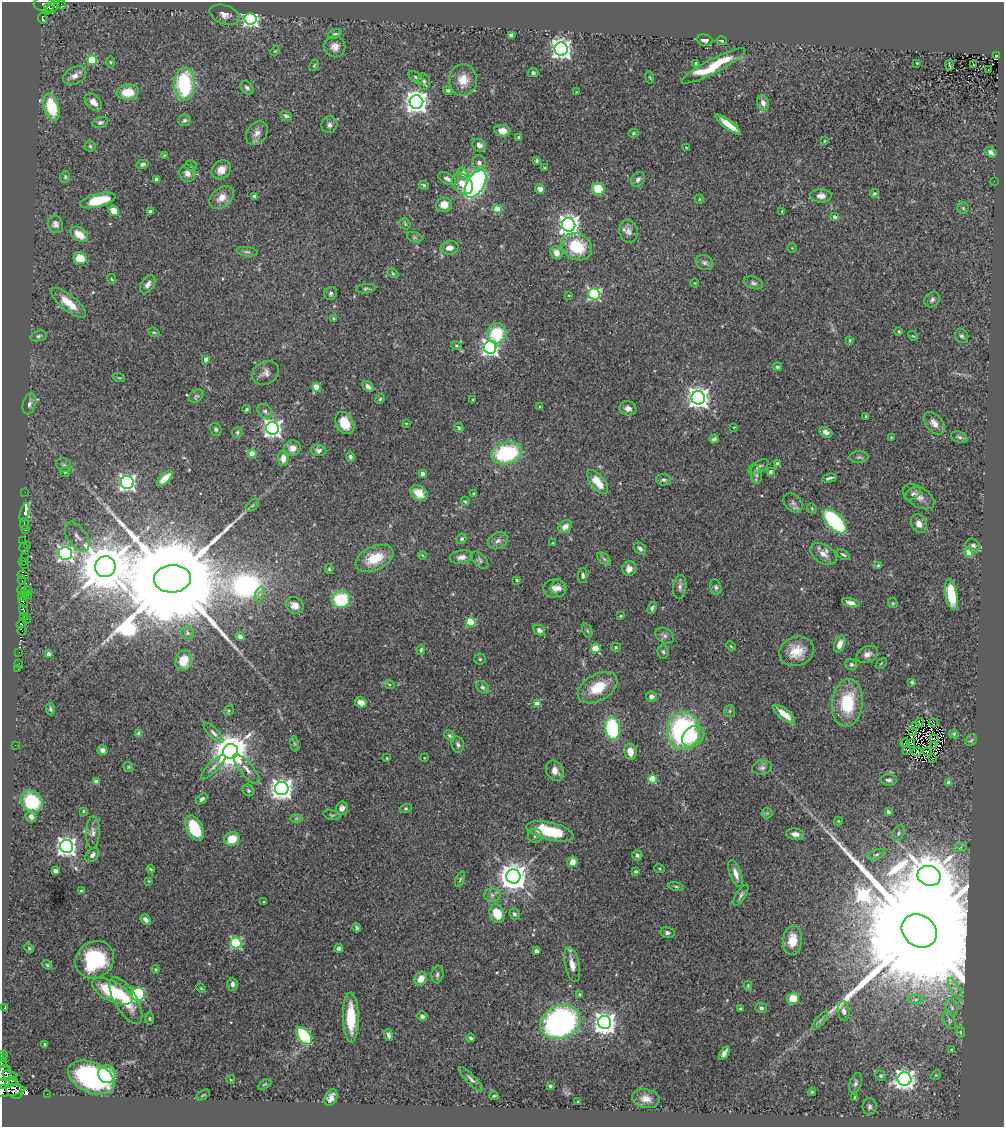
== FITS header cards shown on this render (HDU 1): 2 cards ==
NAXIS1  =                 1002
NAXIS2  =                 1125

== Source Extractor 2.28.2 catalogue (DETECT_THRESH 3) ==
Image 1002 x 1125 px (HDU 1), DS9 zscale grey, 1 PNG px = 1 image px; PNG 1006 x 1129 px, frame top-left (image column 1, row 1125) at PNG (2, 2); each listed source drawn as its Kron ellipse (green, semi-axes under 4 px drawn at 4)
Background 0.383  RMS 0.02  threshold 0.06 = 3 sigma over >= 5 px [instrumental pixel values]
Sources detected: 427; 8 with non-positive FLUX_AUTO (blend fragments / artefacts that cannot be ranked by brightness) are neither listed nor drawn; the other 419 listed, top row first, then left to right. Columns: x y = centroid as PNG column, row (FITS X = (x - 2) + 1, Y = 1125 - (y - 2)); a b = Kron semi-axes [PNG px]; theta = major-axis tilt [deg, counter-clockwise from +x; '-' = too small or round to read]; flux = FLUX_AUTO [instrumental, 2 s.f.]
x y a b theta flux
44 4 10 7 -7 350
62 5 4 2 - 2.4
52 7 9 4 44 170
49 8 5 2 - 170
225 15 15 9 -18 10
42 18 5 3 - 98
250 19 6 5 - 430
335 34 7 4 15 2.8
511 36 4 4 - 13
705 40 8 5 -16 6.2
721 41 5 3 - 1.9
335 47 11 10 - 9.4
561 49 7 6 - 850
275 51 5 3 - 1.2
997 56 4 3 - 43
92 60 5 5 - 65
111 62 6 3 -89 1.4
696 63 3 3 - 2.2
917 63 3 2 - 1.1
314 65 6 4 63 1.6
950 65 5 2 - 1.4
973 65 2 2 - 0.81
713 66 35 7 27 65
988 70 2 2 - 1.1
533 73 5 4 - 2.7
74 76 12 8 27 8.7
416 77 8 5 -37 3.1
650 77 6 3 -80 1.3
463 80 16 14 -88 20
424 82 8 6 -82 3.9
184 84 16 10 90 120
247 88 8 5 -46 3.9
448 90 5 4 - 3
128 92 11 7 6 28
576 92 3 2 - 0.88
93 102 10 6 -45 10
416 102 7 6 - 1200
763 103 8 6 -70 8.2
51 107 14 7 -74 61
286 116 6 4 -23 3.1
185 120 6 6 - 2.9
100 122 8 5 15 3.2
329 125 8 8 - 5.1
728 125 15 4 -37 19
502 131 8 5 -8 15
257 133 13 9 52 8.8
633 133 5 4 - 1.7
519 137 4 3 - 2.3
824 141 3 2 - 1.1
479 145 7 6 - 5.7
90 146 5 5 - 2
686 147 2 2 - 1.1
991 152 6 4 -37 5.3
164 155 4 3 - 1.1
536 161 4 4 - 2.1
479 163 7 7 - 5.8
142 164 6 4 12 3.3
191 166 5 5 - 2.3
545 168 4 3 - 1.7
221 170 10 8 46 12
187 173 9 8 - 9.8
463 173 6 5 - 10
65 177 6 5 - 2.3
157 179 4 3 - 8.5
447 179 9 5 -28 5.1
638 179 8 6 49 4.1
994 181 2 2 - 1.6
462 184 12 9 -48 15
476 184 15 8 59 390
424 185 5 4 - 2.8
540 189 5 4 - 8.2
598 189 6 6 - 41
874 193 4 4 - 2.4
255 196 4 4 - 8.4
821 196 10 6 0 7.4
221 198 14 9 41 12
699 199 5 4 - 1.6
98 200 18 6 14 51
444 205 8 7 - 15
963 208 5 5 - 2.2
498 209 4 4 - 29
114 211 5 5 - 19
150 211 4 3 - 5
782 211 3 3 - 1.4
834 217 4 3 - 4.5
56 224 9 7 -66 6.5
405 224 6 5 - 2.3
569 225 7 6 - 890
628 231 11 9 -78 7.6
79 234 10 6 -35 21
415 237 8 5 -20 2.6
577 247 16 13 -28 55
449 248 9 7 11 9.5
792 248 5 5 - 1.3
247 252 11 4 -7 3.1
556 253 7 6 - 8.2
80 258 6 6 - 29
704 262 9 7 -27 4.6
393 273 6 4 -32 1.6
111 279 5 3 - 1.2
695 283 4 3 - 0.93
753 283 10 6 -18 3.8
148 284 10 6 58 5.9
366 289 9 4 5 2.9
331 293 7 6 - 3.1
594 294 6 5 - 210
569 295 3 2 - 0.98
932 300 8 6 45 3.9
69 303 21 7 -40 23
333 318 4 3 - 1.2
899 331 4 3 - 1.3
154 332 6 4 -19 2.1
497 333 10 9 - 52
38 336 8 5 18 2.8
913 336 6 3 -41 1.5
962 336 7 6 - 3.1
850 340 4 3 - 1.4
456 345 5 4 - 1.7
490 347 6 6 - 570
206 359 4 4 - 8.3
777 367 4 3 - 2.4
265 373 14 11 29 8.1
119 378 6 3 -18 1.6
316 387 4 4 - 34
368 387 6 4 -41 4.2
196 396 8 5 37 2.8
698 398 7 6 - 1000
380 399 5 4 - 1.8
473 400 3 2 - 1.3
29 404 10 6 75 5.4
540 407 4 3 - 1.3
628 408 8 7 - 6
246 409 4 3 - 1.8
265 411 8 6 -43 4.2
866 416 3 3 - 1.7
345 423 12 8 -59 25
406 423 4 2 - 0.93
934 423 13 8 -50 11
734 427 3 3 - 0.94
273 428 6 6 - 640
459 428 5 4 - 2.4
216 429 7 5 -61 2.4
237 432 6 5 - 2.2
826 432 7 5 -24 5.8
891 437 2 2 - 1
959 437 8 5 -23 3.6
714 439 5 3 - 2.8
292 448 8 8 - 10
319 450 8 5 -4 4
507 453 16 11 16 120
252 454 4 4 - 29
350 457 4 4 - 3.7
859 457 9 6 1 3.3
283 458 8 5 -89 9
777 464 4 4 - 9.4
64 465 8 6 -35 4.1
759 467 11 5 31 4.3
65 472 5 4 - 2.1
770 472 4 3 - 5.2
422 473 4 4 - 9
756 474 9 5 -80 3.9
165 478 10 4 44 16
829 478 7 3 12 3.2
663 480 7 5 -1 3.2
127 482 6 6 - 510
597 482 14 7 -52 24
25 492 2 2 - 4.2
419 493 9 7 -37 17
473 493 4 3 - 1.2
913 494 9 5 35 3.5
919 497 17 10 -32 11
465 501 4 3 - 1.8
793 503 11 8 -44 5.5
252 505 7 4 45 2.2
812 508 5 4 - 1.7
24 513 10 4 75 42
835 521 15 7 -46 170
24 524 5 2 - 42
919 524 10 7 -62 9.7
565 527 7 5 41 9
25 530 4 3 - 160
77 537 17 9 -55 9.3
462 539 5 4 - 2.4
23 541 2 2 - 1.2
498 541 10 7 30 6.8
553 543 3 2 - 1.1
27 545 3 2 - 3.4
973 545 8 6 -30 4.6
23 548 5 3 - 21
640 549 7 5 -43 4.1
65 553 7 6 - 440
969 553 4 4 - 41
823 554 14 9 -33 11
422 555 4 3 - 1.2
843 555 8 4 -35 2.2
461 557 11 6 8 9
25 558 3 3 - 19
375 558 20 11 24 38
604 559 8 5 -45 3.1
480 560 10 6 -47 4.1
23 561 2 2 - 120
24 565 2 2 - 46
878 566 4 4 - 5.4
105 567 10 10 - 10000
329 569 4 4 - 1.9
629 569 7 7 - 8.6
23 575 6 4 -9 200
583 576 7 5 90 3.5
172 579 18 13 4 78000
22 580 4 2 - 15
517 580 3 3 - 1.7
680 587 12 6 83 5.5
716 587 8 5 -72 3.2
22 588 6 3 47 92
555 588 11 9 4 9.9
559 588 8 7 - 6
28 590 2 2 - 7.7
25 593 3 2 - 8.3
260 594 7 4 70 3.5
28 595 2 2 - 8
951 595 15 6 -79 57
21 597 2 2 - 59
341 600 9 8 - 74
23 602 5 3 - 110
851 603 9 4 -14 6
893 603 5 4 - 1.6
295 605 9 8 - 11
652 608 6 4 67 3
24 610 5 3 - 110
620 616 4 3 - 1.9
24 617 3 2 - 8.5
27 619 2 2 - 5
471 622 5 4 - 63
21 624 5 3 - 390
539 630 6 5 - 5.8
22 631 4 2 - 130
587 631 7 4 -70 2.1
187 633 7 6 - 3.9
665 636 10 7 -30 5.2
240 637 5 4 - 4.2
840 644 9 5 71 10
731 646 5 4 - 1.8
616 647 5 4 - 2.1
596 649 4 4 - 47
421 650 5 3 - 2.5
796 651 17 14 22 26
19 652 2 2 - 11
663 652 7 5 -86 3
48 654 4 3 - 7.9
867 654 11 7 27 8.5
480 659 5 5 - 2
184 660 10 8 70 25
19 663 3 2 - 1.2
881 663 6 2 45 1.2
851 665 6 5 - 3
18 669 2 2 - 4.1
912 682 4 3 - 2.7
389 684 5 3 - 1.4
482 687 7 5 -37 2.9
598 688 21 13 30 39
651 696 5 5 - 5.3
361 703 6 5 - 10
537 703 4 4 - 14
847 703 24 15 83 69
50 709 6 4 -82 2.8
229 711 5 4 - 1.8
730 711 6 5 - 1.9
784 714 13 5 -39 23
920 722 4 2 - 1.3
934 723 4 2 - 1.5
915 726 3 2 - 0.91
612 728 11 7 -81 120
683 731 19 16 87 260
913 732 2 2 - 1.8
139 733 4 4 - 9
213 733 13 4 -46 4.6
954 734 5 4 - 1.8
450 736 6 4 -43 2.6
693 737 12 9 43 27
934 739 5 2 - 1
971 740 6 5 - 2.5
905 743 5 3 - 0.81
911 743 4 3 - 0.12
294 744 8 4 -81 1.9
15 745 2 2 - 9.5
458 745 8 6 -77 3.6
934 745 3 2 - 0.78
102 750 5 4 - 5.3
907 750 3 3 - 1.9
231 751 7 7 - 3800
630 752 8 6 -80 14
917 752 5 2 - 0.45
927 752 4 2 - 1.8
387 758 3 2 - 1.2
424 758 3 2 - 0.99
932 759 3 2 - 2.4
128 767 5 4 - 1.5
213 767 16 5 45 6
762 767 10 7 12 4.8
247 769 19 6 -50 9.7
555 771 10 8 -65 9.7
653 779 4 4 - 43
889 780 8 5 -2 4
96 781 4 3 - 7.1
948 782 4 3 - 6.6
282 789 7 6 - 1100
248 790 6 5 - 3
202 799 6 4 40 3.6
32 801 12 10 -45 65
342 808 7 6 - 7.1
406 808 6 4 18 1.7
83 811 4 3 - 1.3
888 812 4 3 - 5.1
767 813 5 5 - 2.4
332 815 9 4 -14 2.3
31 817 6 5 - 6.2
296 818 6 4 1 2.1
838 821 4 4 - 1.2
194 828 13 8 -64 63
550 831 24 8 -13 73
93 832 16 7 89 8.1
898 833 8 5 56 3.1
795 834 9 5 -8 7.7
535 836 7 7 - 3.6
232 839 8 6 24 27
67 846 6 6 - 820
960 848 7 4 20 3
877 854 9 5 17 3.5
92 855 8 5 49 5.5
637 855 5 5 - 3.1
572 862 5 5 - 14
660 868 5 3 - 1.3
151 869 4 3 - 1.5
55 871 4 4 - 11
636 871 4 3 - 1.9
736 873 14 5 -70 9.8
513 876 7 7 - 2300
929 876 12 9 -21 6600
460 879 8 4 67 2.1
149 881 3 3 - 1.1
676 886 8 3 -11 2.1
81 891 4 4 - 1.8
492 895 8 6 -4 4.9
741 895 12 5 58 4
263 902 3 2 - 1
497 914 9 7 -67 27
514 914 6 5 - 3.3
146 920 6 4 -50 5.3
357 928 5 3 - 2.6
919 931 19 15 -35 140000
667 933 7 5 -14 3.4
792 940 14 9 85 21
236 943 5 5 - 150
29 948 5 4 - 1.5
339 948 4 4 - 3.3
536 951 4 3 - 6
95 960 20 18 38 100
572 964 18 7 -78 14
47 965 5 4 - 1.8
155 969 4 4 - 1.3
437 974 9 6 84 3.8
421 979 7 6 - 17
232 984 6 5 - 4.5
748 986 4 3 - 1.4
201 988 5 3 - 1.2
955 989 12 3 -59 4.4
112 991 22 10 -26 84
138 994 7 6 - 140
580 995 4 4 - 3
793 998 6 6 - 24
916 999 8 4 0 3.3
126 1000 26 11 -60 37
952 1007 8 6 -70 4.1
5 1008 4 2 - 1.5
740 1008 3 3 - 1.9
761 1008 6 5 - 3.5
844 1011 9 6 -82 5.6
422 1016 5 4 - 3.1
351 1018 25 8 -89 48
149 1019 6 3 90 1.4
820 1021 11 3 50 3.4
949 1021 9 5 -55 3.4
560 1022 20 16 24 340
605 1022 7 6 - 1100
960 1032 6 4 -89 1.9
388 1035 6 3 -70 3.9
304 1036 10 6 -52 100
470 1038 4 3 - 2.7
45 1044 3 3 - 3.4
951 1050 4 3 - 3.1
724 1053 7 4 58 5.9
2 1054 3 2 - 1.3
2 1058 2 2 - 24
3 1064 4 2 - 290
4 1073 8 6 74 1500
107 1074 9 8 - 33
10 1075 7 3 -16 650
936 1075 5 4 - 1.3
881 1076 5 5 - 2.7
91 1077 24 15 -23 240
471 1079 16 4 -45 4.6
905 1079 7 6 - 920
231 1080 4 2 - 1.1
13 1081 4 3 - 350
6 1083 12 5 10 950
856 1083 10 6 72 4.4
265 1084 7 3 30 1.5
550 1086 3 3 - 1.8
14 1089 11 7 -56 2300
6 1090 19 5 5 1600
812 1092 4 3 - 1.4
47 1094 2 2 - 5.4
203 1095 8 3 32 1.4
494 1096 5 2 - 1.6
855 1097 3 3 - 2.1
331 1098 9 5 64 7.3
646 1099 14 9 -10 10
578 1102 3 2 - 1.2
869 1107 8 7 - 4.7
At the frame edge (FLAGS 8, measured only in part): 6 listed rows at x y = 2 1054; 2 1058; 3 1064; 4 1073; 6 1083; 6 1090
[8 non-positive-flux detections neither listed nor drawn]